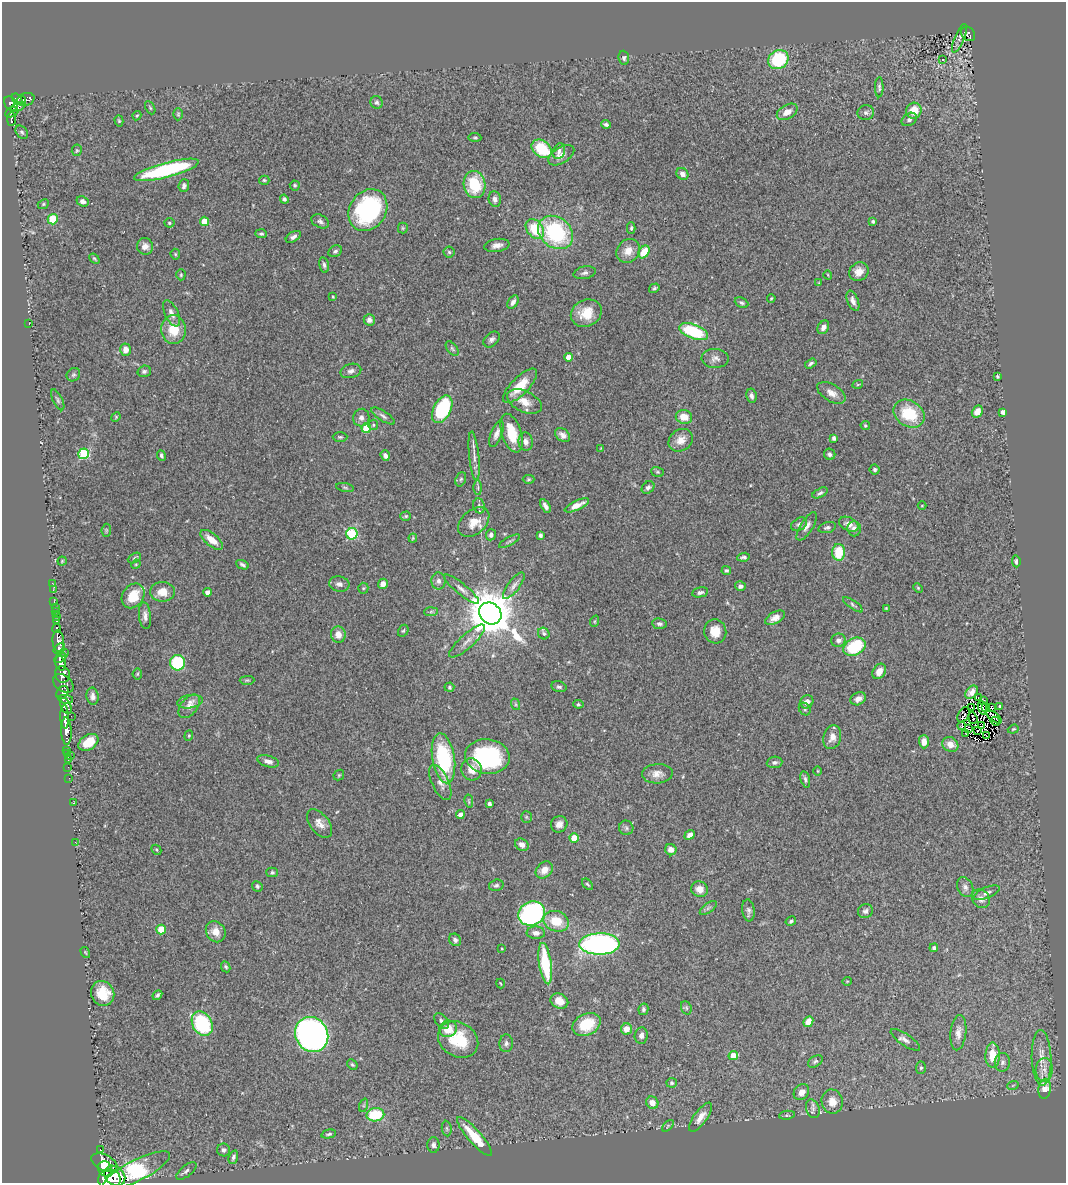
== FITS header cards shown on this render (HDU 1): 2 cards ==
NAXIS1  =                 1064
NAXIS2  =                 1181

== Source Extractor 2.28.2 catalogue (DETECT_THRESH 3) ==
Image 1064 x 1181 px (HDU 1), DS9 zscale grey, 1 PNG px = 1 image px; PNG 1068 x 1185 px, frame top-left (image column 1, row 1181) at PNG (2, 2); each listed source drawn as its Kron ellipse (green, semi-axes under 4 px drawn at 4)
Background 0.679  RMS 0.041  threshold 0.124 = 3 sigma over >= 5 px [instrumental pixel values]
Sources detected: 348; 3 with non-positive FLUX_AUTO (blend fragments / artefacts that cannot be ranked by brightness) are neither listed nor drawn; the other 345 listed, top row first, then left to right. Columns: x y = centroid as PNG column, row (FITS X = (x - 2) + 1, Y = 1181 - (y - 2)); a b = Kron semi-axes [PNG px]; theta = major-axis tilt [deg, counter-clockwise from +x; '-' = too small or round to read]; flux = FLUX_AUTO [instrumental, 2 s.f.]
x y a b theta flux
968 34 8 6 -47 100
959 38 15 4 67 9.2
624 58 7 5 -85 6
943 59 3 3 - 25
778 60 10 9 - 180
879 87 10 4 89 6.7
17 99 6 4 -52 280
26 100 9 6 18 250
21 101 4 3 - 70
377 102 6 6 - 6.5
11 104 8 5 -52 230
18 107 8 3 22 120
150 108 7 4 -63 3.9
914 111 8 7 - 49
12 112 7 4 25 110
787 112 11 7 30 26
866 113 8 7 - 9.2
178 114 6 5 - 4
137 116 5 3 - 2.8
11 119 7 3 90 90
909 119 8 6 35 8.6
119 121 6 4 -73 3.7
606 124 5 3 - 6.4
22 132 7 5 -46 5.7
475 137 6 3 -4 3.5
542 149 11 8 -37 110
77 150 6 5 - 3.8
559 151 8 6 69 9.2
561 155 14 8 32 19
166 170 33 7 15 290
682 174 6 5 - 14
264 180 5 4 - 4
295 185 5 5 - 4.2
475 185 13 11 -80 120
184 186 6 5 - 8.9
284 199 4 4 - 7.1
495 199 8 6 -79 13
83 201 6 5 - 11
43 204 6 4 23 3.7
368 210 22 18 56 380
53 219 5 5 - 110
204 221 4 4 - 60
320 221 9 6 -28 9
873 221 4 4 - 5.7
169 223 5 4 - 4.3
403 228 5 5 - 3.9
631 228 5 3 - 4.7
535 229 11 8 -52 91
556 232 19 15 -39 290
261 234 6 4 -3 5.2
293 237 8 4 32 9
497 245 13 6 9 17
145 246 8 8 - 16
335 251 7 5 29 6.9
628 251 13 11 47 31
449 252 5 5 - 4.4
644 252 7 5 55 55
175 254 5 5 - 3.5
94 259 6 3 -41 3.6
324 265 8 5 -78 7.3
859 272 10 9 - 24
585 273 11 6 11 9.1
181 275 5 4 - 3.8
828 275 5 3 - 2.2
819 283 4 3 - 2.2
654 288 5 4 - 5.2
333 296 3 3 - 3
771 298 4 3 - 3.1
853 301 11 5 -68 14
513 302 7 4 59 10
741 303 7 4 -25 5.9
171 313 14 6 -64 17
586 313 16 13 25 58
369 320 5 5 - 13
29 323 3 2 - 4.1
823 327 7 5 60 13
173 330 14 12 -86 69
694 332 15 7 -21 170
492 339 9 6 44 9.4
452 349 8 5 -52 5.2
126 350 6 5 - 21
568 357 4 4 - 32
715 358 13 9 -2 16
811 363 6 4 34 5.5
144 371 7 5 16 7.6
351 371 10 7 16 11
73 375 7 6 - 5.7
997 376 3 3 - 4.6
858 384 5 3 - 3.1
520 386 22 8 45 59
831 393 16 8 -31 22
751 396 7 5 -80 9.4
58 400 11 4 -63 7.3
524 402 18 10 -25 38
442 409 15 8 63 250
977 412 6 5 - 21
1002 412 4 4 - 11
909 414 16 13 -33 110
383 416 14 5 -33 9.4
116 417 5 4 - 3.1
684 417 8 7 - 37
361 418 9 8 - 14
373 425 5 4 - 3.9
865 425 5 4 - 4
366 428 5 4 - 110
512 433 20 9 -72 76
496 434 14 5 68 14
563 435 8 6 -39 13
340 437 7 4 0 5
834 438 4 4 - 7.5
681 440 13 10 36 29
526 442 9 7 -84 15
601 448 4 4 - 2.1
84 454 5 5 - 210
830 454 6 5 - 7.2
161 455 5 3 - 5.4
385 456 5 4 - 11
474 456 24 5 -84 19
875 470 5 5 - 5.8
657 472 6 5 - 4.5
461 479 7 5 70 5.8
529 479 6 4 0 4.2
345 487 9 3 -11 4.8
478 488 7 4 -89 5.3
648 488 7 5 45 8.1
820 493 8 4 28 6.6
577 505 13 4 25 23
479 506 7 6 - 7.3
545 506 7 4 -59 11
922 506 4 3 - 1.9
406 516 5 4 - 4
474 522 18 12 41 43
799 524 8 6 31 8.5
849 524 10 6 -26 19
807 526 16 6 58 15
827 528 9 5 17 6.6
854 529 7 6 - 13
106 530 6 4 84 3.9
352 534 6 5 - 190
491 535 6 5 - 8.7
540 535 4 3 - 6
413 538 4 4 - 3
212 540 14 6 -39 37
509 541 12 3 29 5.5
839 552 8 6 89 78
744 557 6 4 8 7.8
134 558 7 4 28 4.6
62 561 4 4 - 3.2
1016 561 6 4 -84 6.2
136 564 5 4 - 2.7
242 565 6 4 -24 6.7
726 570 5 4 - 4.8
438 581 8 7 - 11
52 583 2 2 - 1.7
339 584 10 7 -9 14
383 584 5 5 - 19
514 586 16 6 52 14
740 586 5 4 - 9.6
363 588 5 5 - 3.8
918 588 5 4 - 3.1
462 589 22 5 -39 17
53 590 3 2 - 7.2
162 592 12 10 -2 39
207 592 4 4 - 17
700 592 8 5 11 7.9
133 596 13 10 55 58
54 601 3 2 - 8.5
853 605 12 4 -35 6.4
55 607 2 2 - 6.5
886 608 4 3 - 2.6
55 611 3 3 - 25
431 612 7 4 2 5.6
490 613 12 10 -42 12000
57 616 3 2 - 6
145 616 13 6 -84 14
775 618 11 6 31 19
56 621 3 3 - 50
595 621 6 3 71 3.1
659 624 7 5 -6 7.5
57 628 4 3 - 65
403 631 6 5 - 4.2
715 631 12 11 - 41
338 634 8 7 - 27
544 634 6 5 - 6.4
839 640 7 6 - 11
58 641 11 5 -87 520
467 641 23 7 42 25
855 647 12 8 28 140
59 648 7 4 38 330
64 653 3 2 - 60
60 658 7 3 29 380
61 663 7 5 -74 810
178 663 7 7 - 170
879 671 8 6 59 23
62 674 8 7 - 470
137 674 5 5 - 3.6
247 680 7 4 0 4.1
63 683 11 8 -38 320
449 687 5 5 - 6.5
559 687 8 5 -15 6.8
972 692 7 5 51 15
62 693 7 5 54 240
93 696 9 6 -81 11
978 697 4 2 - 2.4
66 699 7 4 -11 330
858 699 8 6 27 17
983 701 3 2 - 3.6
190 702 13 6 9 14
807 702 7 6 - 14
515 704 6 4 -71 3.8
578 704 5 4 - 4
66 706 8 5 -64 330
189 706 14 8 50 25
1000 706 3 3 - 2.8
991 707 4 2 - 0.16
972 708 4 2 - 3.2
982 708 7 2 -71 5
986 708 4 2 - 0.02
805 709 7 5 -54 5.8
963 715 8 5 60 0.97
71 716 2 2 - 39
65 717 12 3 -88 550
994 717 9 3 -38 7.7
973 718 6 2 -70 4.6
995 721 5 3 - 6.7
962 726 4 2 - 3.2
982 726 3 2 - 1.7
969 728 4 2 - 1.2
1013 729 5 4 - 3.3
978 730 3 2 - 2.1
66 731 14 5 -87 650
966 734 3 2 - 5.6
986 735 4 2 - 4
189 736 5 4 - 3.6
832 737 12 8 75 21
88 742 11 7 33 58
924 742 7 5 -89 21
950 744 8 7 - 24
67 750 3 2 - 6.8
67 754 3 2 - 9.4
71 756 3 2 - 18
487 756 22 17 -7 330
443 758 25 11 -81 240
68 760 3 2 - 11
268 761 11 5 -16 15
775 762 8 5 5 7.4
68 767 2 2 - 10
471 769 11 10 - 30
818 771 4 3 - 2.3
657 774 15 9 3 23
339 775 6 4 46 3.5
69 778 2 2 - 8
805 779 8 4 -75 7.2
440 782 19 8 -65 22
469 801 7 3 -81 3.2
74 803 2 2 - 1.7
489 804 4 3 - 7.4
460 815 4 4 - 17
526 817 5 5 - 4.2
319 823 16 9 -52 23
559 824 8 8 - 17
626 828 7 7 - 7.2
690 835 5 4 - 20
574 838 4 4 - 65
75 842 2 2 - 11
522 845 7 5 -32 13
156 850 5 3 - 2.9
671 850 6 5 - 15
544 870 10 7 46 29
272 872 5 5 - 6
587 884 7 3 -47 3.8
496 885 7 5 15 6.3
257 886 5 5 - 5.8
965 887 10 7 -65 13
700 889 8 7 - 26
987 893 14 5 23 12
981 899 10 8 -53 16
708 908 10 4 36 7.2
748 910 11 6 -83 9
865 911 7 7 - 8.6
532 913 14 11 25 600
556 921 13 10 -20 66
791 921 5 4 - 5.3
161 929 5 4 - 79
216 932 11 9 -58 27
536 933 9 6 -3 13
455 940 6 5 - 8.8
599 944 20 10 1 800
934 948 4 4 - 6.5
502 949 3 3 - 2.4
85 952 6 3 -59 2.9
545 964 21 6 -81 150
226 967 5 4 - 4.7
847 981 4 3 - 2
500 983 5 2 - 2
103 993 13 11 -66 64
157 995 5 4 - 5.6
559 1001 9 7 -25 28
686 1008 7 5 -69 4.6
643 1009 6 5 - 6.6
441 1021 9 5 -50 8.9
808 1022 6 4 65 30
202 1024 13 9 -61 230
586 1024 15 10 26 85
448 1029 9 8 - 45
626 1029 5 5 - 28
958 1033 17 8 83 23
312 1034 18 16 -58 1400
641 1035 8 6 83 12
458 1040 21 17 -31 110
905 1040 17 6 -34 14
506 1043 9 6 87 9.2
993 1055 12 7 90 69
733 1056 5 4 - 40
1042 1058 28 10 -88 43
815 1061 8 5 31 6
1002 1062 9 8 - 11
352 1065 6 4 -48 4.4
921 1068 6 5 - 4.6
1044 1070 11 8 87 21
672 1083 5 5 - 5.1
1013 1085 6 3 19 3.2
1045 1089 10 6 81 34
801 1092 8 7 - 20
832 1102 12 10 -77 31
652 1103 6 6 - 25
364 1105 7 4 72 4.6
813 1109 9 6 -71 10
375 1115 9 6 10 120
787 1115 8 4 7 4.3
701 1117 17 6 54 23
668 1126 7 2 46 2.7
447 1129 8 5 -83 4.9
329 1134 7 3 13 5.2
475 1137 25 6 -49 73
433 1145 8 6 -90 9.1
100 1150 3 3 - 76
224 1150 6 6 - 8.2
233 1157 7 4 70 6.8
104 1163 14 8 -25 1900
105 1169 8 6 -61 990
136 1171 37 10 27 540
186 1171 12 5 39 8.9
115 1176 11 9 -40 2200
109 1179 11 10 - 2200
At the frame edge (FLAGS 8, measured only in part): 1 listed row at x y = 109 1179
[3 non-positive-flux detections neither listed nor drawn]